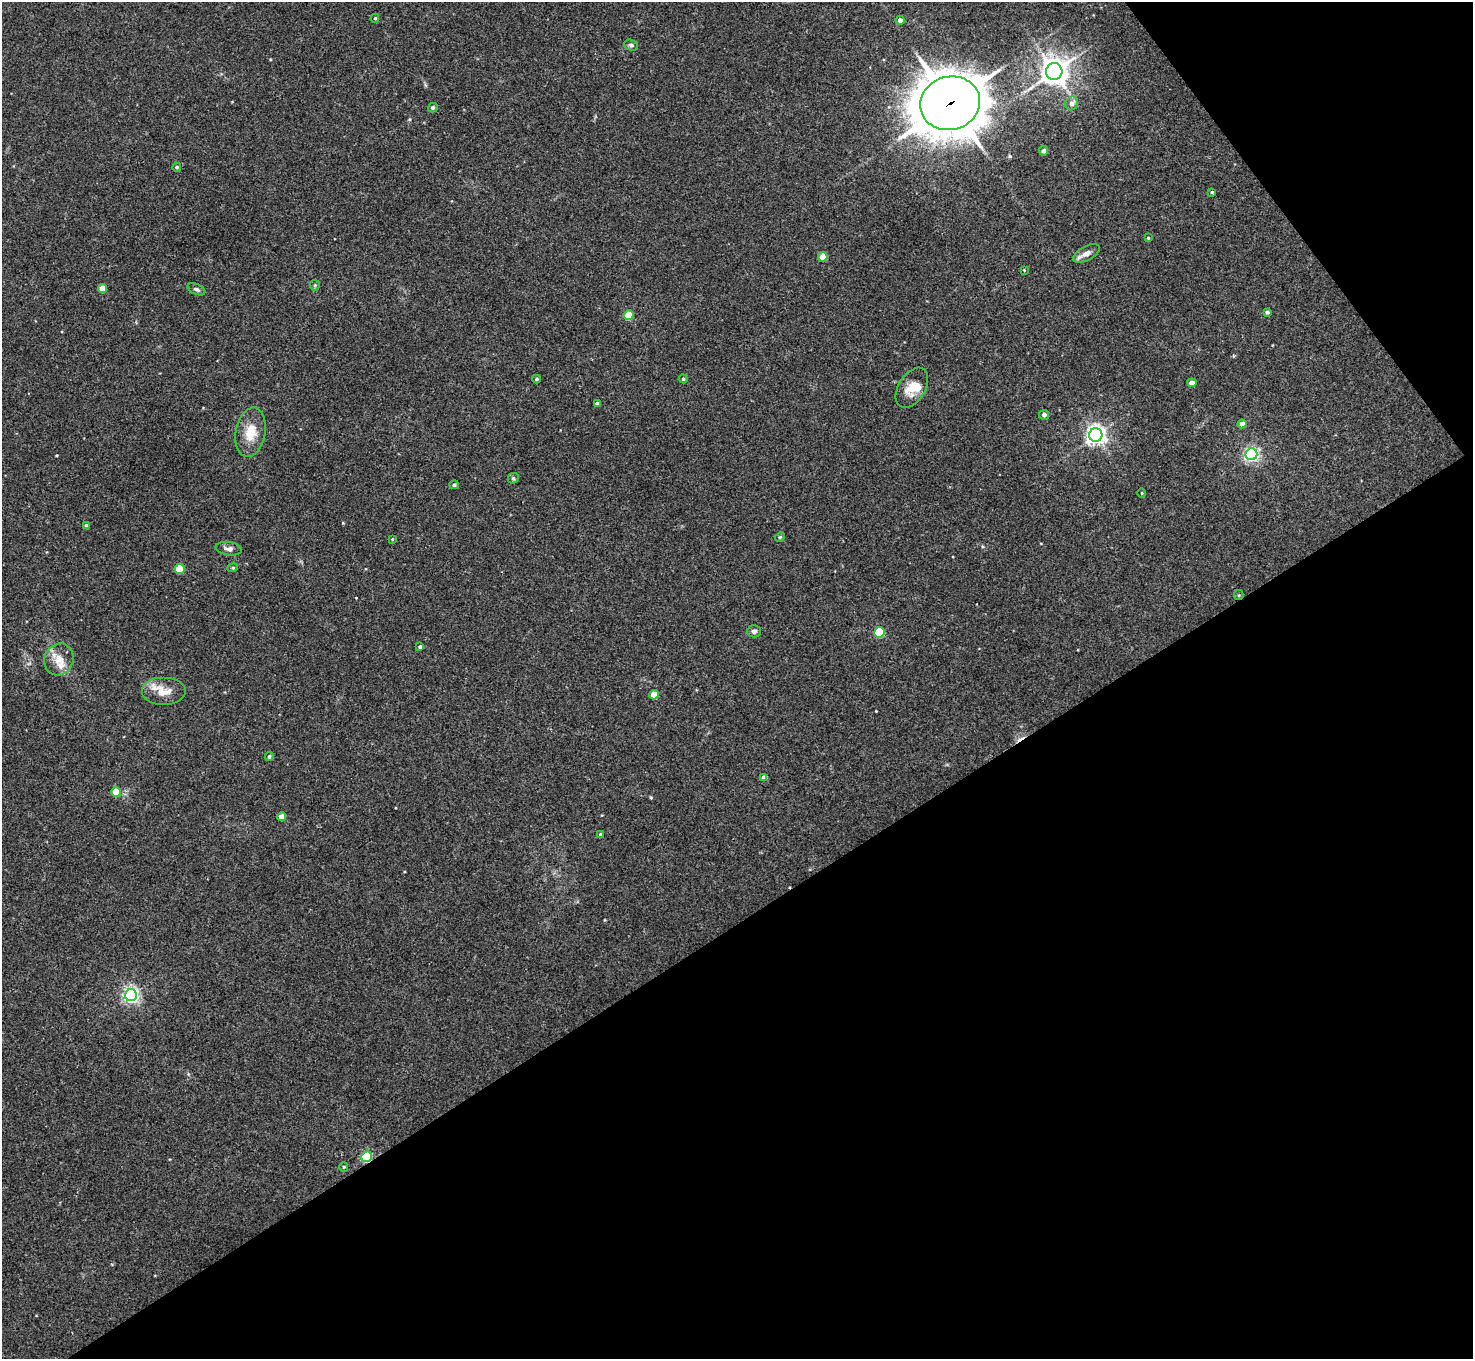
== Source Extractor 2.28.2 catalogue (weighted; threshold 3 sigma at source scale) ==
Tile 12 of 4 x 4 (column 4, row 3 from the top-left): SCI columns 4414-5884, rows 1513-2869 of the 5886 x 5878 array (HDU 1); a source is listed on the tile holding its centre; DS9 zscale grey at full resolution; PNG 1475 x 1361 px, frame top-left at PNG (2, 2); each listed source drawn as its Kron ellipse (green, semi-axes under 4 px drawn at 4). Shown black and unused: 36% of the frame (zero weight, under 3 of 4 exposures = <1% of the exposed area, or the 3 px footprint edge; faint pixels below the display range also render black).
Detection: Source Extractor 2.28.2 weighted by HDU 2 'WHT'; one run over the whole footprint, this tile lists its part. Background 0.041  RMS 0.0043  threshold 0.0194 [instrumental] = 3 sigma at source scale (4.5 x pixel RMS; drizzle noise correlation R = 1.50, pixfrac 1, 0.05/0.05 arcsec/px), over >= 5 px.
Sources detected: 56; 1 inside a brighter object's white glare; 1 cosmic-ray / hot-pixel residue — neither listed nor drawn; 1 inside a brighter listed object's ellipse — not listed separately; the other 53 listed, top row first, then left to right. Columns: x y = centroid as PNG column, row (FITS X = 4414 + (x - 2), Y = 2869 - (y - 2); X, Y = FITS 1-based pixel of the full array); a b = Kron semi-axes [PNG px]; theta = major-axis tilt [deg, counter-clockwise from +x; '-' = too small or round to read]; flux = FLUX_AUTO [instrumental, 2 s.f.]
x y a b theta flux
375 18 4 4 - 0.54
900 20 4 4 - 1.8
631 45 7 5 -17 1
1054 71 8 8 - 520
950 103 30 26 16 1700
1072 103 7 6 - 2.2
433 108 5 5 - 0.77
1044 151 4 4 - 1.7
177 167 4 4 - 0.69
1212 192 4 4 - 0.51
1148 238 4 4 - 0.51
1086 253 15 7 27 2.7
823 257 4 4 - 7.3
1024 270 3 3 - 0.29
315 285 5 5 - 0.63
103 288 4 4 - 6.6
196 289 9 5 -24 1.3
1267 312 4 4 - 1.1
629 315 5 4 - 14
536 379 4 3 - 0.72
683 379 4 3 - 0.54
1192 383 4 4 - 2.1
912 388 22 13 58 7.4
597 403 4 4 - 1.6
1044 415 5 5 - 1.5
1242 424 4 4 - 2.2
251 432 25 15 79 8.8
1096 435 7 6 - 220
1252 454 6 5 - 100
513 478 6 5 - 0.7
454 485 5 4 - 0.95
1142 493 4 3 - 0.34
86 526 4 4 - 1.5
780 537 5 4 - 0.5
392 539 4 3 - 0.35
229 549 13 6 -8 2.2
233 568 5 4 - 0.64
180 569 5 5 - 15
1239 595 5 4 - 0.55
754 631 7 6 - 1.3
879 632 5 5 - 23
420 647 4 4 - 0.88
59 659 16 14 67 5.6
163 692 22 14 0 7
654 695 5 4 - 8.3
269 756 4 4 - 0.79
764 777 4 4 - 2.2
116 792 5 4 - 12
282 817 4 4 - 3.9
600 834 4 4 - 0.39
131 995 6 6 - 130
367 1157 5 5 - 38
344 1167 4 4 - 0.48
Overlapping masked pixels (flux is a lower limit): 2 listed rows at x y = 950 103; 367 1157